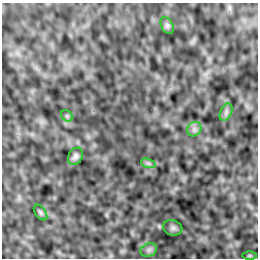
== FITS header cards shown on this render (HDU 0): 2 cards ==
NAXIS1  =                  256 /Number of positions along axis 1
NAXIS2  =                  256 /Number of positions along axis 2

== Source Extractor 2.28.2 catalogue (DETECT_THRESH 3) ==
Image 256 x 256 px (HDU 0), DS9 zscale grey, 1 PNG px = 1 image px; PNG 260 x 260 px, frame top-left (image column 1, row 256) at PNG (2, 3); each listed source drawn as its Kron ellipse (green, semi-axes under 4 px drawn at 4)
Background 6.69e-04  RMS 0.0034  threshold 0.0101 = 3 sigma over >= 5 px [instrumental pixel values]
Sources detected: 10; all 10 listed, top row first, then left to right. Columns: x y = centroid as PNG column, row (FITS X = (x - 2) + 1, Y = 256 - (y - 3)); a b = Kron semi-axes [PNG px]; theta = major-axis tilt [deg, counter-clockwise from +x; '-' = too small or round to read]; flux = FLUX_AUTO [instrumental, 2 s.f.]
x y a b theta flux
167 25 9 6 -64 0.52
226 112 9 5 66 0.71
67 116 6 5 - 0.38
194 129 8 6 46 0.75
75 156 9 7 58 0.84
148 163 7 4 -18 0.5
40 212 9 5 -54 0.45
173 228 9 7 -17 0.63
149 250 8 6 21 0.72
249 256 7 3 0 0.26